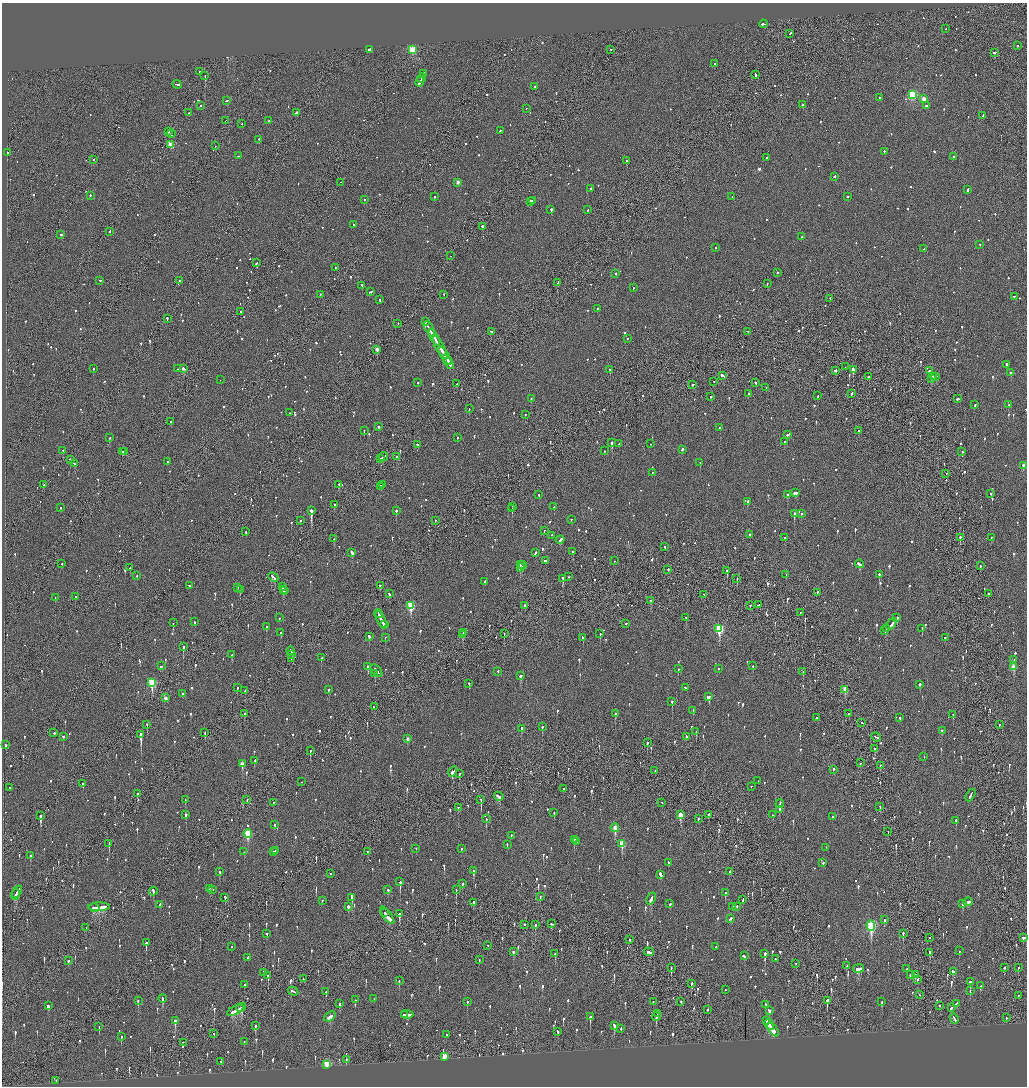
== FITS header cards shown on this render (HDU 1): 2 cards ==
NAXIS1  =                 2050
NAXIS2  =                 2168

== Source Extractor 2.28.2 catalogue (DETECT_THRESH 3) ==
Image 2050 x 2168 px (HDU 1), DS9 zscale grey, zoomed out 1/2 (1 PNG px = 2 x 2 image px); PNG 1029 x 1088 px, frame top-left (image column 2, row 2168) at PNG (2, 3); each listed source drawn as its Kron ellipse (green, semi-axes under 4 px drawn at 4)
Background -0.114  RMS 0.077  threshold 0.231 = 3 sigma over >= 5 px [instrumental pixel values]
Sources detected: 1419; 41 cannot appear on this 1/2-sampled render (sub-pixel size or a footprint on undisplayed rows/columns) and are neither listed nor drawn; of the other 1378, the 500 brightest by FLUX_AUTO listed and drawn (878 fainter detections omitted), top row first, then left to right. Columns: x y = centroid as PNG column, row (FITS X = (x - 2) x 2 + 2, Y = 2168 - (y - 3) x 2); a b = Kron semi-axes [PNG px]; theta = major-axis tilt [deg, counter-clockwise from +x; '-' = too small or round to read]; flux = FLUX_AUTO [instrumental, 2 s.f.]
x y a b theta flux
763 24 4 2 - 180
946 29 2 2 - 56
790 34 4 2 - 130
1017 46 2 2 - 100
369 50 2 2 - 380
412 50 3 3 - 820
611 50 2 2 - 59
995 53 2 2 - 660
714 64 2 2 - 79
199 72 2 1 - 230
423 74 4 2 - 140
755 75 3 2 - 220
205 76 2 1 - 110
421 78 4 2 - 190
420 82 5 2 - 200
177 85 5 2 - 180
535 87 2 2 - 310
912 95 3 3 - 1300
879 98 2 2 - 270
924 99 3 2 - 290
226 101 3 2 - 210
802 105 2 2 - 220
201 106 2 2 - 360
926 106 2 2 - 95
526 109 2 1 - 64
189 113 2 2 - 69
296 113 2 2 - 460
983 116 3 2 - 160
225 121 2 1 - 210
269 121 2 2 - 150
242 124 2 2 - 58
500 131 2 2 - 60
168 132 2 1 - 170
171 134 4 2 - 450
259 140 2 2 - 300
171 145 3 3 - 470
215 146 2 1 - 82
884 152 2 2 - 93
8 153 2 2 - 71
238 156 3 2 - 54
954 157 2 2 - 85
767 158 2 2 - 54
93 160 2 2 - 60
627 161 2 2 - 440
835 177 3 2 - 83
340 183 2 1 - 93
458 183 2 2 - 94
591 189 2 2 - 140
967 190 4 2 - 160
90 196 2 2 - 240
434 197 2 2 - 92
732 197 2 2 - 78
848 197 2 2 - 140
364 200 2 2 - 89
532 201 2 1 - 90
530 202 3 2 - 230
551 210 2 2 - 390
588 210 2 2 - 65
353 225 2 2 - 68
482 227 2 2 - 320
109 232 2 1 - 250
61 235 2 2 - 180
802 237 2 2 - 75
980 245 2 2 - 68
715 248 2 2 - 99
924 249 2 2 - 86
450 256 2 1 - 72
256 263 3 2 - 94
336 268 2 2 - 55
778 273 2 2 - 62
616 274 2 2 - 88
100 281 2 2 - 65
179 281 2 2 - 120
558 283 3 1 - 110
767 284 2 1 - 79
362 286 2 2 - 210
633 288 2 2 - 67
370 292 3 2 - 140
321 295 2 1 - 80
444 295 2 2 - 62
1014 297 2 2 - 92
830 299 2 2 - 67
380 300 2 2 - 130
597 309 2 2 - 73
241 312 3 2 - 520
167 319 2 2 - 80
425 322 2 2 - 530
398 324 2 1 - 60
429 329 8 2 -60 410
491 332 2 2 - 110
747 332 2 1 - 84
434 338 9 2 -60 580
627 339 2 2 - 70
440 348 13 1 -60 600
377 350 2 2 - 120
445 356 10 2 -59 480
448 362 8 2 -60 380
1006 365 3 2 - 65
845 367 2 2 - 62
93 369 2 2 - 74
178 369 3 2 - 88
183 369 3 2 - 410
610 370 2 2 - 460
853 370 3 2 - 550
835 371 3 2 - 140
929 371 3 2 - 140
1011 373 2 2 - 95
722 376 3 2 - 250
869 377 2 2 - 280
933 377 3 2 - 230
936 377 2 2 - 91
931 379 3 2 - 93
220 380 2 2 - 99
714 382 2 2 - 77
418 383 2 2 - 160
755 383 2 2 - 60
457 384 2 1 - 58
693 385 3 2 - 75
766 388 2 2 - 58
748 394 2 2 - 99
852 394 3 2 - 75
818 396 3 2 - 69
711 397 2 2 - 60
531 399 3 2 - 74
957 399 3 2 - 180
975 405 2 2 - 60
1009 405 2 2 - 69
469 409 2 2 - 58
290 413 2 2 - 54
525 415 2 2 - 72
171 422 2 2 - 110
379 427 3 2 - 81
720 428 2 2 - 67
364 431 2 2 - 80
859 431 2 2 - 81
788 435 3 2 - 130
109 438 2 2 - 130
457 438 2 2 - 63
784 442 2 2 - 170
612 443 2 2 - 480
619 444 2 2 - 74
651 444 2 1 - 100
418 445 2 2 - 93
682 450 3 2 - 88
63 451 3 2 - 74
604 451 2 1 - 96
122 452 2 2 - 97
125 452 3 2 - 150
962 452 2 2 - 55
383 457 5 2 - 190
396 457 2 2 - 110
381 459 3 2 - 93
70 460 2 2 - 110
167 462 2 1 - 59
700 463 2 2 - 120
75 464 3 2 - 110
1023 466 3 2 - 120
652 473 2 2 - 55
946 474 2 2 - 56
44 485 2 1 - 70
339 485 2 2 - 83
382 485 2 1 - 59
380 487 3 2 - 89
795 493 4 2 - 140
991 494 2 2 - 120
539 495 2 2 - 100
788 495 2 2 - 100
747 502 3 2 - 180
334 505 2 2 - 97
512 507 2 1 - 95
554 507 2 2 - 64
61 508 2 2 - 60
512 509 2 1 - 210
311 511 3 2 - 2000
396 511 2 2 - 370
794 514 2 2 - 640
801 514 2 2 - 100
571 520 2 2 - 57
300 521 2 2 - 63
435 521 2 1 - 54
544 531 2 1 - 62
246 532 2 2 - 120
750 535 2 2 - 190
551 536 2 2 - 71
785 538 2 2 - 54
960 538 2 2 - 230
991 538 2 2 - 61
334 539 2 2 - 180
560 540 4 2 - 180
665 547 2 2 - 68
572 552 3 2 - 100
352 553 4 2 - 150
535 553 3 2 - 77
545 561 2 2 - 410
615 561 2 1 - 62
62 564 2 1 - 63
859 564 4 2 - 300
520 565 2 2 - 150
523 566 4 2 - 130
980 566 2 2 - 67
130 568 2 2 - 88
520 568 4 2 - 130
668 570 2 1 - 280
727 571 2 2 - 81
786 575 2 2 - 55
879 575 2 2 - 110
137 576 2 2 - 63
273 577 5 2 - 210
569 577 2 1 - 58
563 579 3 2 - 170
737 579 2 2 - 270
485 582 3 2 - 210
189 586 2 2 - 57
380 586 2 2 - 150
282 587 3 2 - 160
238 588 2 1 - 74
240 590 2 1 - 82
283 590 3 2 - 210
284 591 3 2 - 120
817 593 3 2 - 110
389 594 3 2 - 99
988 594 2 2 - 61
703 595 2 1 - 63
75 597 2 2 - 84
55 598 2 2 - 56
651 601 3 2 - 110
758 605 3 2 - 150
411 606 4 3 - 860
525 606 2 2 - 56
750 606 3 2 - 57
800 613 2 2 - 61
378 614 4 2 - 170
279 618 2 2 - 58
686 618 2 1 - 130
897 618 2 2 - 120
381 620 9 2 -66 460
195 622 2 2 - 110
173 623 2 2 - 54
626 624 2 2 - 87
891 624 7 2 51 390
384 625 3 1 - 120
266 627 3 2 - 110
922 628 2 2 - 65
719 629 4 3 - 1200
887 629 4 2 - 140
885 631 2 2 - 74
281 633 3 2 - 140
463 633 4 2 - 160
504 634 2 1 - 68
600 634 2 2 - 91
462 635 3 2 - 120
369 637 2 2 - 340
385 638 2 2 - 54
583 638 3 2 - 89
945 638 2 2 - 68
183 647 2 2 - 300
291 651 4 2 - 160
232 655 2 2 - 82
292 655 3 1 - 140
321 658 2 2 - 84
291 659 2 1 - 71
1014 660 2 2 - 75
161 666 3 2 - 100
752 666 2 2 - 93
368 667 3 2 - 190
1014 667 3 2 - 200
678 669 2 2 - 79
718 669 2 2 - 110
376 671 7 2 -48 340
498 672 2 2 - 57
803 672 3 2 - 66
375 674 3 2 - 93
521 676 3 2 - 130
152 683 4 3 - 940
469 684 2 1 - 150
919 685 2 2 - 100
237 688 2 2 - 64
685 688 3 2 - 79
328 690 2 2 - 78
845 690 4 2 - 250
245 691 2 2 - 67
183 694 2 2 - 57
708 697 4 3 - 150
165 698 3 2 - 140
672 702 3 2 - 180
374 707 2 2 - 76
693 711 3 2 - 75
244 714 2 2 - 73
615 714 3 2 - 110
849 714 2 2 - 57
953 715 2 2 - 71
816 718 2 2 - 140
900 718 2 2 - 120
862 723 2 1 - 140
147 725 2 2 - 79
999 725 2 2 - 300
542 727 2 2 - 170
522 729 3 2 - 88
942 731 2 2 - 82
696 732 3 2 - 54
54 733 2 2 - 78
205 733 3 2 - 72
141 735 3 2 - 2500
63 737 2 2 - 300
686 737 3 2 - 94
876 738 5 2 - 290
407 739 3 2 - 86
647 743 3 2 - 100
5 745 3 2 - 95
875 749 2 2 - 370
310 751 2 2 - 210
924 757 2 2 - 140
255 761 4 2 - 100
860 763 2 2 - 78
242 764 3 2 - 150
880 766 2 2 - 72
833 770 2 2 - 76
655 771 2 2 - 120
453 772 5 2 - 220
459 774 3 2 - 64
758 781 2 1 - 230
301 782 2 2 - 93
83 784 3 2 - 120
751 787 2 2 - 58
10 788 2 1 - 56
563 789 2 2 - 60
137 794 2 2 - 660
970 795 7 2 63 240
499 797 5 2 - 240
185 800 2 2 - 70
247 800 2 2 - 81
481 800 4 1 - 240
273 803 2 2 - 55
662 803 2 1 - 110
780 804 4 2 - 440
880 807 2 1 - 55
458 808 2 2 - 130
779 810 2 2 - 67
554 813 2 2 - 60
186 815 3 2 - 210
680 815 4 2 - 330
708 815 2 2 - 66
773 815 2 2 - 61
41 816 3 2 - 380
832 817 2 2 - 160
486 819 3 2 - 160
698 819 2 2 - 78
956 821 2 2 - 55
274 825 2 2 - 92
615 828 4 2 - 280
888 832 2 1 - 60
248 834 4 3 - 780
511 836 2 2 - 55
574 840 2 2 - 120
576 842 2 2 - 57
109 844 3 2 - 150
622 844 4 3 - 370
507 845 2 2 - 56
826 848 2 2 - 55
416 849 2 2 - 74
461 849 2 2 - 59
276 851 2 1 - 120
244 852 2 2 - 60
274 852 2 2 - 62
368 852 2 2 - 64
30 856 3 2 - 61
668 863 3 2 - 82
823 863 2 2 - 78
474 871 3 2 - 240
219 872 3 2 - 83
730 872 2 2 - 130
330 874 2 2 - 60
660 875 4 2 - 240
400 882 3 2 - 550
462 884 2 2 - 120
209 889 2 2 - 63
213 890 2 2 - 62
388 890 3 2 - 68
456 890 2 1 - 150
153 891 4 2 - 170
17 892 7 2 57 280
725 893 4 2 - 140
15 895 5 3 - 220
540 897 2 1 - 57
225 898 3 2 - 140
352 898 3 2 - 160
651 899 6 2 67 240
743 900 3 2 - 98
322 901 2 2 - 54
968 902 4 2 - 130
473 903 2 2 - 99
670 904 2 2 - 63
963 904 3 2 - 370
160 905 3 2 - 67
99 907 11 2 2 460
348 907 3 2 - 190
733 907 3 2 - 170
737 907 2 2 - 63
94 908 5 3 - 320
385 913 2 2 - 70
399 914 4 2 - 320
387 916 10 2 -53 410
730 919 4 2 - 130
884 920 4 2 - 91
552 924 3 2 - 120
524 925 2 2 - 130
535 925 3 2 - 190
871 926 5 3 - 1600
86 928 3 1 - 62
267 934 2 2 - 130
903 934 3 2 - 130
930 938 2 1 - 61
1023 938 3 2 - 130
629 940 2 1 - 140
146 943 3 2 - 150
488 946 2 2 - 55
231 947 2 2 - 62
716 947 2 2 - 88
959 951 2 2 - 78
513 952 2 2 - 150
649 952 5 2 - 230
930 953 3 2 - 280
555 954 3 1 - 78
765 954 4 2 - 280
744 956 3 2 - 180
248 958 2 2 - 65
775 959 2 2 - 93
479 960 2 1 - 56
68 961 2 2 - 340
796 964 2 2 - 71
847 966 3 2 - 97
671 968 3 1 - 81
1004 968 2 2 - 56
1018 968 2 1 - 67
859 969 5 4 - 280
907 969 3 2 - 96
953 972 3 3 - 90
264 973 4 2 - 120
910 975 2 2 - 56
915 975 2 2 - 90
268 976 3 2 - 75
303 979 2 1 - 54
917 980 2 2 - 93
399 981 3 2 - 57
970 982 3 2 - 170
691 984 4 2 - 110
244 985 2 2 - 64
981 986 3 2 - 63
725 990 2 1 - 65
970 991 3 2 - 72
293 992 5 2 - 160
326 992 3 2 - 93
919 995 2 2 - 66
1018 996 2 2 - 64
163 999 4 2 - 180
374 999 2 2 - 60
355 1000 2 2 - 160
138 1001 4 2 - 85
827 1001 3 2 - 280
467 1002 3 2 - 54
653 1002 2 2 - 55
681 1002 2 1 - 130
882 1002 2 2 - 240
339 1004 3 2 - 63
956 1004 3 2 - 73
766 1005 2 2 - 69
48 1006 3 3 - 66
939 1006 2 2 - 170
241 1008 5 2 - 200
951 1008 3 2 - 110
707 1010 2 2 - 65
235 1011 9 3 26 540
769 1011 3 2 - 260
657 1014 2 2 - 62
405 1015 3 2 - 110
407 1015 6 2 -2 240
330 1017 6 2 38 160
590 1017 4 2 - 180
656 1017 4 2 - 210
1006 1018 2 1 - 80
954 1019 5 2 - 270
175 1021 4 2 - 260
767 1021 4 2 - 130
769 1025 6 2 -58 210
255 1026 3 2 - 160
614 1026 3 2 - 380
99 1027 2 1 - 54
621 1029 3 2 - 70
773 1030 8 3 -53 370
558 1032 3 2 - 87
214 1034 2 2 - 86
446 1035 2 2 - 59
121 1037 3 2 - 54
244 1042 2 2 - 57
183 1043 2 2 - 76
444 1056 3 2 - 340
346 1060 3 2 - 62
221 1062 2 2 - 190
327 1065 3 2 - 1000
56 1081 2 2 - 100
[878 fainter detections neither listed nor drawn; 41 sub-pixel or undisplayed-footprint detections neither listed nor drawn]